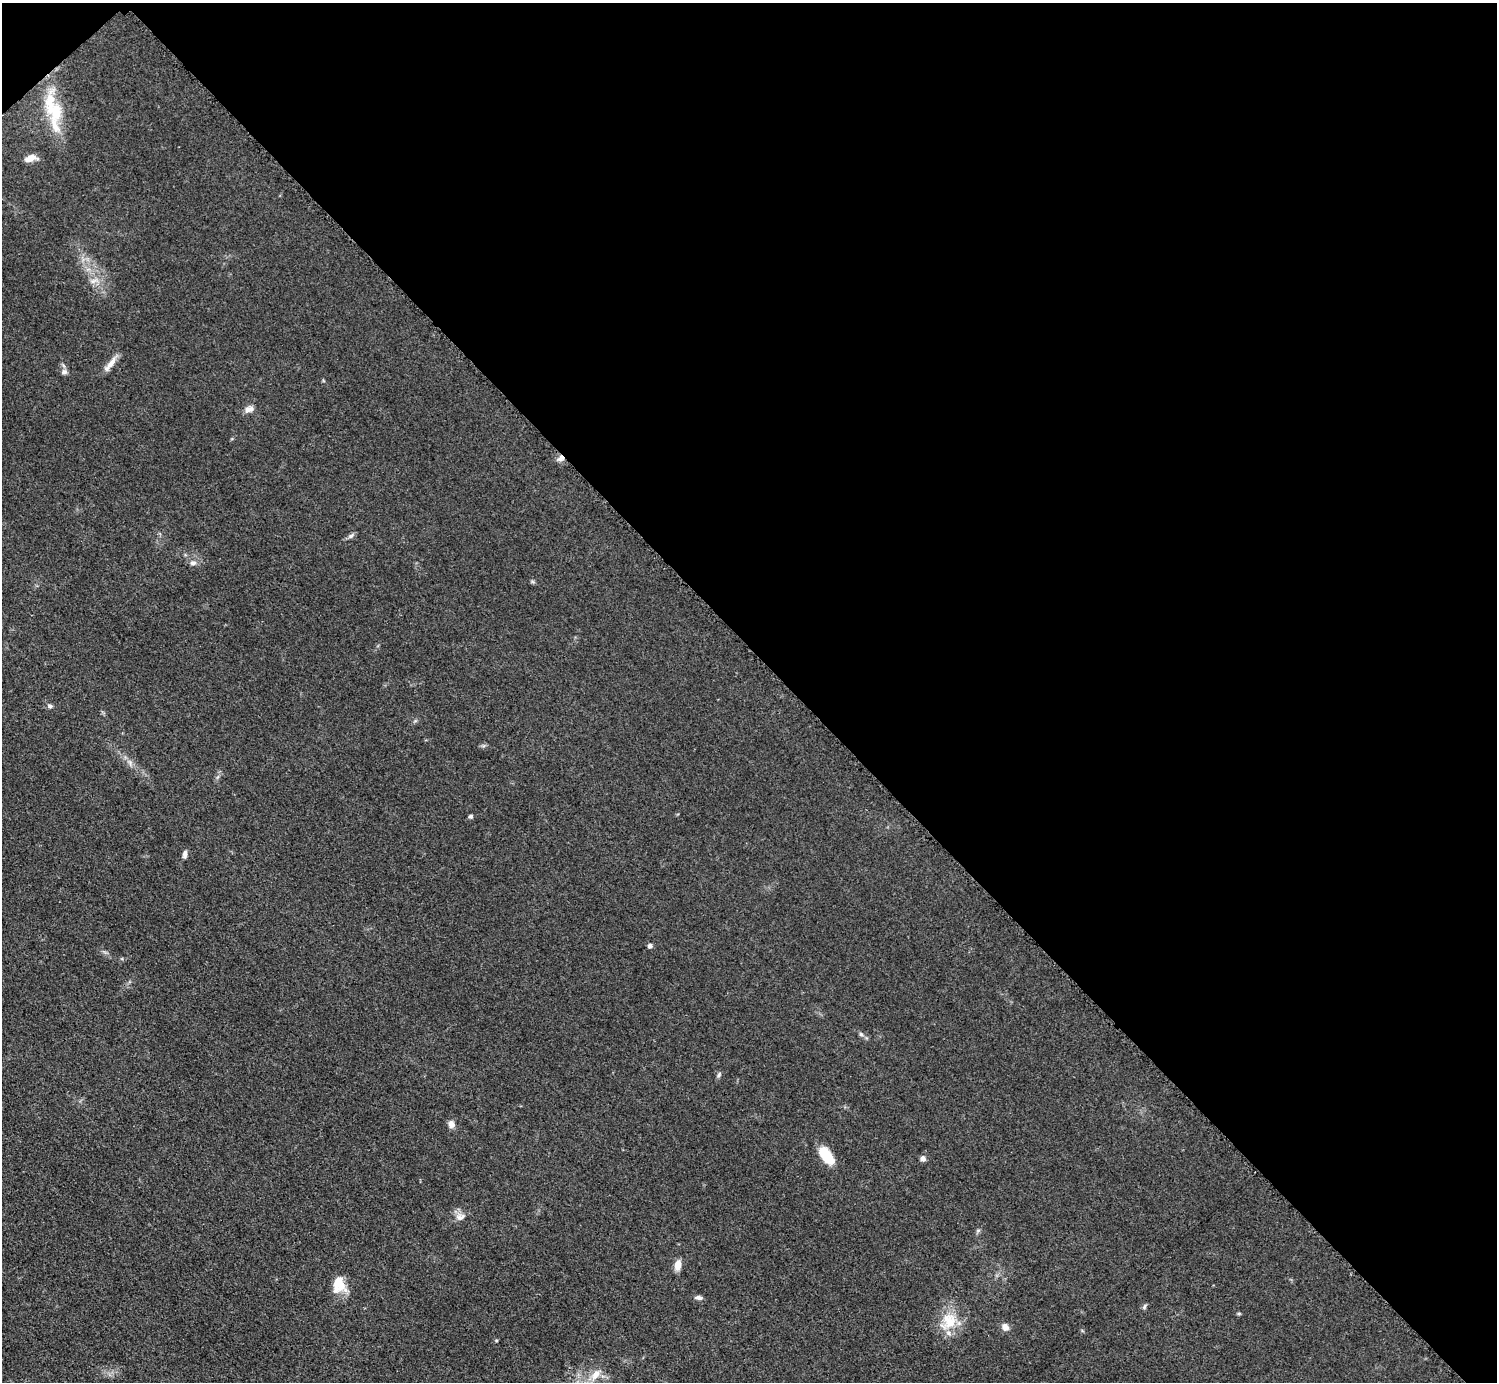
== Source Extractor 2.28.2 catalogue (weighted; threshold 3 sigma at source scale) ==
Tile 3 of 4 x 4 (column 3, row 1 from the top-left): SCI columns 2997-4491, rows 4448-5827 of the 5989 x 5988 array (HDU 1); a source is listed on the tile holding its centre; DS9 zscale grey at full resolution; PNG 1499 x 1384 px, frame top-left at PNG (2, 3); no overlay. Shown black and unused: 47% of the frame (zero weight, under 3 of 5 exposures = <1% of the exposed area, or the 3 px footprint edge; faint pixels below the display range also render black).
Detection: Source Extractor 2.28.2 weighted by HDU 2 'WHT'; one run over the whole footprint, this tile lists its part. Background 0.0499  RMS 0.0053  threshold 0.0238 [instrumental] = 3 sigma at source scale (4.5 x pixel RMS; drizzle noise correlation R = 1.50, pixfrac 1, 0.05/0.05 arcsec/px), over >= 5 px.
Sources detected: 31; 2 inside a brighter listed object's ellipse — not listed separately; the other 29 listed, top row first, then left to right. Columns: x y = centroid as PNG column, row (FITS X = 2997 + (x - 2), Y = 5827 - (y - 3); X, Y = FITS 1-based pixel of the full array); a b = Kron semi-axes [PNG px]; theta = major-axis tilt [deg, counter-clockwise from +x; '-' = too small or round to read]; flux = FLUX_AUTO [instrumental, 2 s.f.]
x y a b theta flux
55 111 26 21 -57 19
31 158 13 6 13 4.3
93 281 10 5 35 1.9
110 364 24 6 51 4.4
64 372 8 7 - 1.6
249 409 13 8 26 2.9
561 458 8 6 46 2.2
351 536 9 6 39 1.3
193 563 9 7 5 2
50 706 7 5 -9 1.2
471 816 4 4 - 1.3
185 854 10 5 84 1.9
650 946 4 4 - 2
861 1034 6 5 - 1.1
719 1075 7 5 69 0.99
451 1124 8 6 -68 3.3
826 1155 20 10 -53 15
923 1159 6 6 - 1.9
460 1217 13 9 14 3.5
978 1230 7 4 1 0.8
678 1265 8 6 78 6.7
339 1284 19 13 -82 12
699 1298 9 5 -8 1.7
1144 1307 7 5 62 0.98
1239 1313 6 4 0 0.63
949 1321 28 21 58 15
1005 1327 9 7 -51 3.3
496 1340 5 3 - 0.47
595 1375 17 9 58 6.6
Overlapping masked pixels (flux is a lower limit): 1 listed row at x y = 561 458